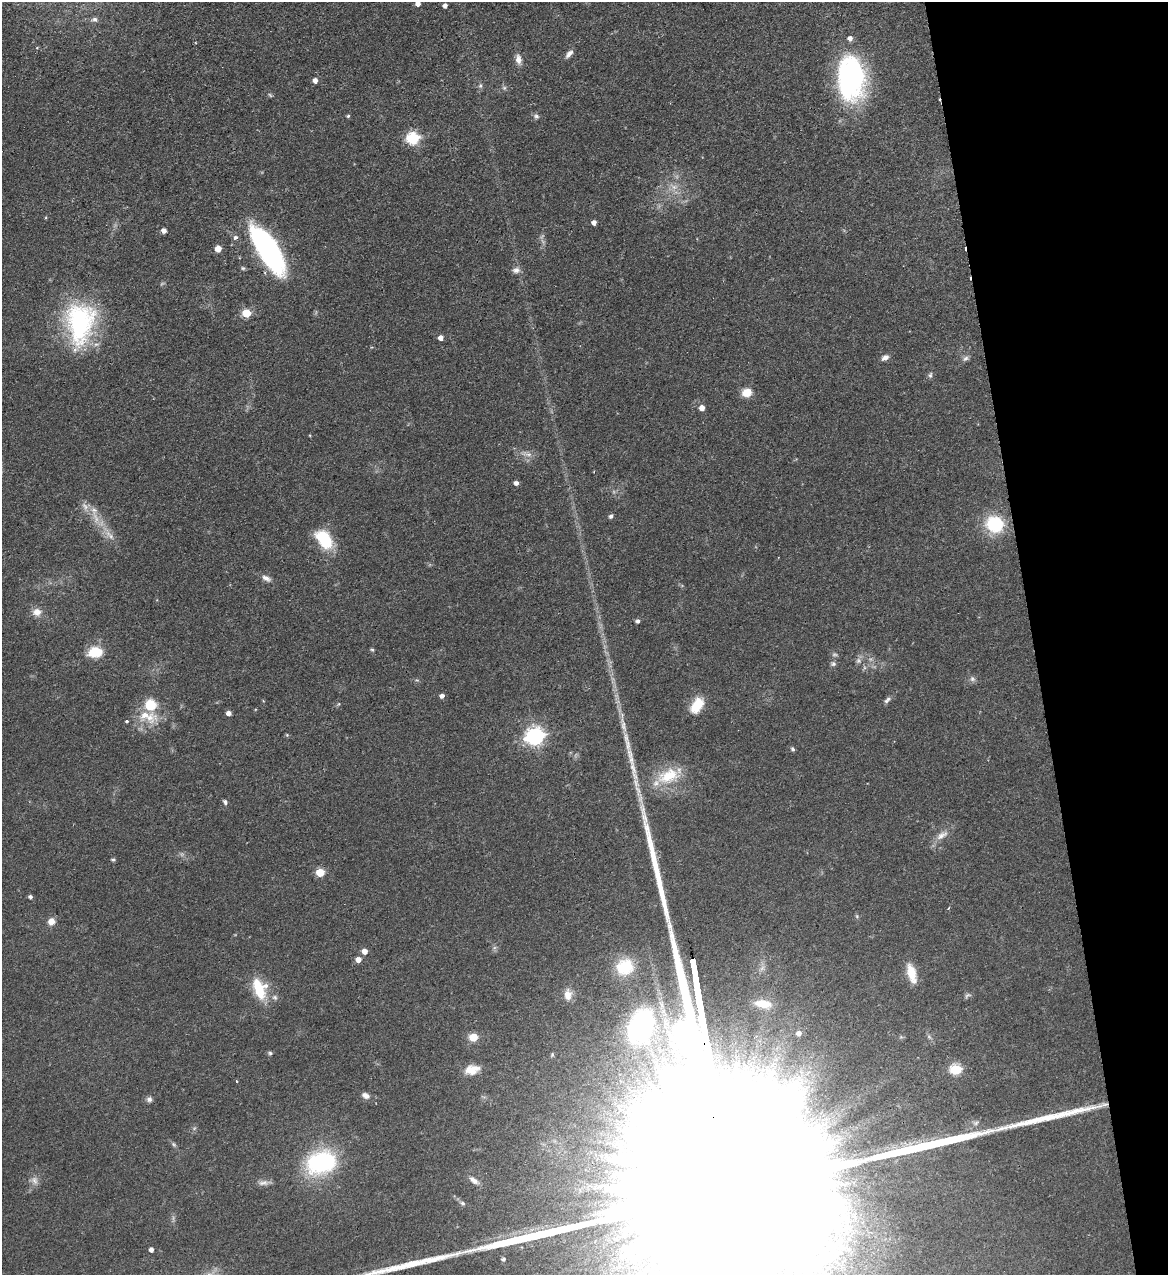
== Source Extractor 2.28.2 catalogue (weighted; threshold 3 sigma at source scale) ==
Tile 12 of 4 x 4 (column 4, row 3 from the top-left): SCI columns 3661-4826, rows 1330-2602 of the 5107 x 5203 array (HDU 1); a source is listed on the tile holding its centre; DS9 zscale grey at full resolution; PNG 1170 x 1277 px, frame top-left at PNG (2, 2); no overlay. Shown black and unused: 12% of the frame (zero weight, under 2 of 3 exposures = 3% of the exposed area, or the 3 px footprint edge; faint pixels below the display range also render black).
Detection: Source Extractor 2.28.2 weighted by HDU 2 'WHT'; one run over the whole footprint, this tile lists its part. Background 0.0555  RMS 0.005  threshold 0.0226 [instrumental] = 3 sigma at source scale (4.5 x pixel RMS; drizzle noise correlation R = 1.50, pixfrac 1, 0.05/0.05 arcsec/px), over >= 5 px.
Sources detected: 110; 9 too faint to see at this stretch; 2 inside a brighter object's white glare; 2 cosmic-ray / hot-pixel residue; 1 long thin detection or spike segment (spike, bleed or trail) — not listed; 5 inside a brighter listed object's ellipse — not listed separately; the other 91 listed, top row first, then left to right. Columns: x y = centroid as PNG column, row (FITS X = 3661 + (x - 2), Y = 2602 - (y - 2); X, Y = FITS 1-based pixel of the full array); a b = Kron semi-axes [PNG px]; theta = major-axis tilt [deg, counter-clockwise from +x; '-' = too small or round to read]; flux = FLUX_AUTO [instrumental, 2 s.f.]
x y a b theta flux
418 4 5 4 - 2.3
445 5 4 4 - 2
94 19 9 6 0 1.6
850 38 5 5 - 2.3
37 47 5 3 - 0.36
569 54 12 5 48 2.2
518 59 12 7 -83 3.5
851 79 40 25 -89 100
315 80 5 5 - 2.3
480 86 7 6 - 1.2
348 116 4 4 - 0.69
536 116 8 6 -18 1.3
413 138 6 6 - 56
674 187 11 7 -3 3.1
594 222 4 4 - 2.1
164 231 5 4 - 2.4
235 238 4 4 - 2.2
268 248 50 19 -59 100
218 249 5 5 - 5.7
243 268 5 5 - 0.78
516 270 10 7 5 2.2
246 313 5 5 - 19
80 323 53 33 86 65
441 338 5 4 - 2.8
885 358 9 6 28 2.2
965 358 10 6 25 1.6
930 375 9 5 88 1.2
747 392 11 10 - 6
702 408 5 5 - 3.6
527 454 18 7 -13 3.2
516 483 5 4 - 2.1
85 506 13 11 -32 3.5
611 516 6 5 - 1.1
995 524 17 15 -23 28
109 535 20 7 -46 4.7
325 540 17 10 -53 29
266 578 13 7 -30 2.5
37 612 11 9 2 4.3
638 621 4 4 - 1.3
372 650 5 4 - 0.67
95 652 13 10 8 14
833 664 7 6 - 1.2
972 679 8 8 - 1.6
442 696 5 4 - 2
887 700 11 6 40 1.6
338 704 6 3 70 0.55
697 705 19 11 56 11
229 713 4 4 - 2.7
149 718 28 17 7 13
623 725 31 6 -77 6.3
287 735 5 4 - 0.51
535 736 8 7 - 210
793 749 6 4 -51 0.85
668 776 33 19 18 19
225 802 6 4 -67 1.2
942 835 19 8 32 4.3
113 860 5 4 - 0.77
320 872 5 5 - 15
30 897 4 4 - 1.2
949 908 4 3 - 0.64
857 916 5 5 - 0.71
51 921 8 8 - 3.7
494 948 6 4 19 0.85
365 951 6 5 - 3.6
358 959 5 5 - 4
625 967 20 18 20 16
912 973 24 10 -74 8.8
259 989 27 12 -70 16
568 995 15 9 -88 4.4
275 997 8 6 -37 1.5
763 1004 21 9 -8 6.8
641 1026 38 26 68 96
799 1033 6 5 - 2.3
473 1037 5 5 - 18
270 1053 6 5 - 0.85
552 1055 6 4 70 0.61
956 1069 6 5 - 38
472 1070 19 11 12 6.7
236 1081 4 2 - 0.38
366 1095 10 6 -27 2.4
149 1099 7 7 - 1.5
975 1123 8 6 16 1.4
174 1144 8 5 -46 0.99
321 1162 33 24 15 55
34 1180 13 9 -59 2.8
474 1180 15 7 -36 2.8
264 1183 18 6 6 2.6
462 1203 8 6 -34 1.2
835 1238 8 6 62 2
151 1250 4 4 - 2.2
503 1259 5 4 - 1.2
Isophote crosses this tile's border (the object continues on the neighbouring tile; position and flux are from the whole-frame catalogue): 1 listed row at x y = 418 4